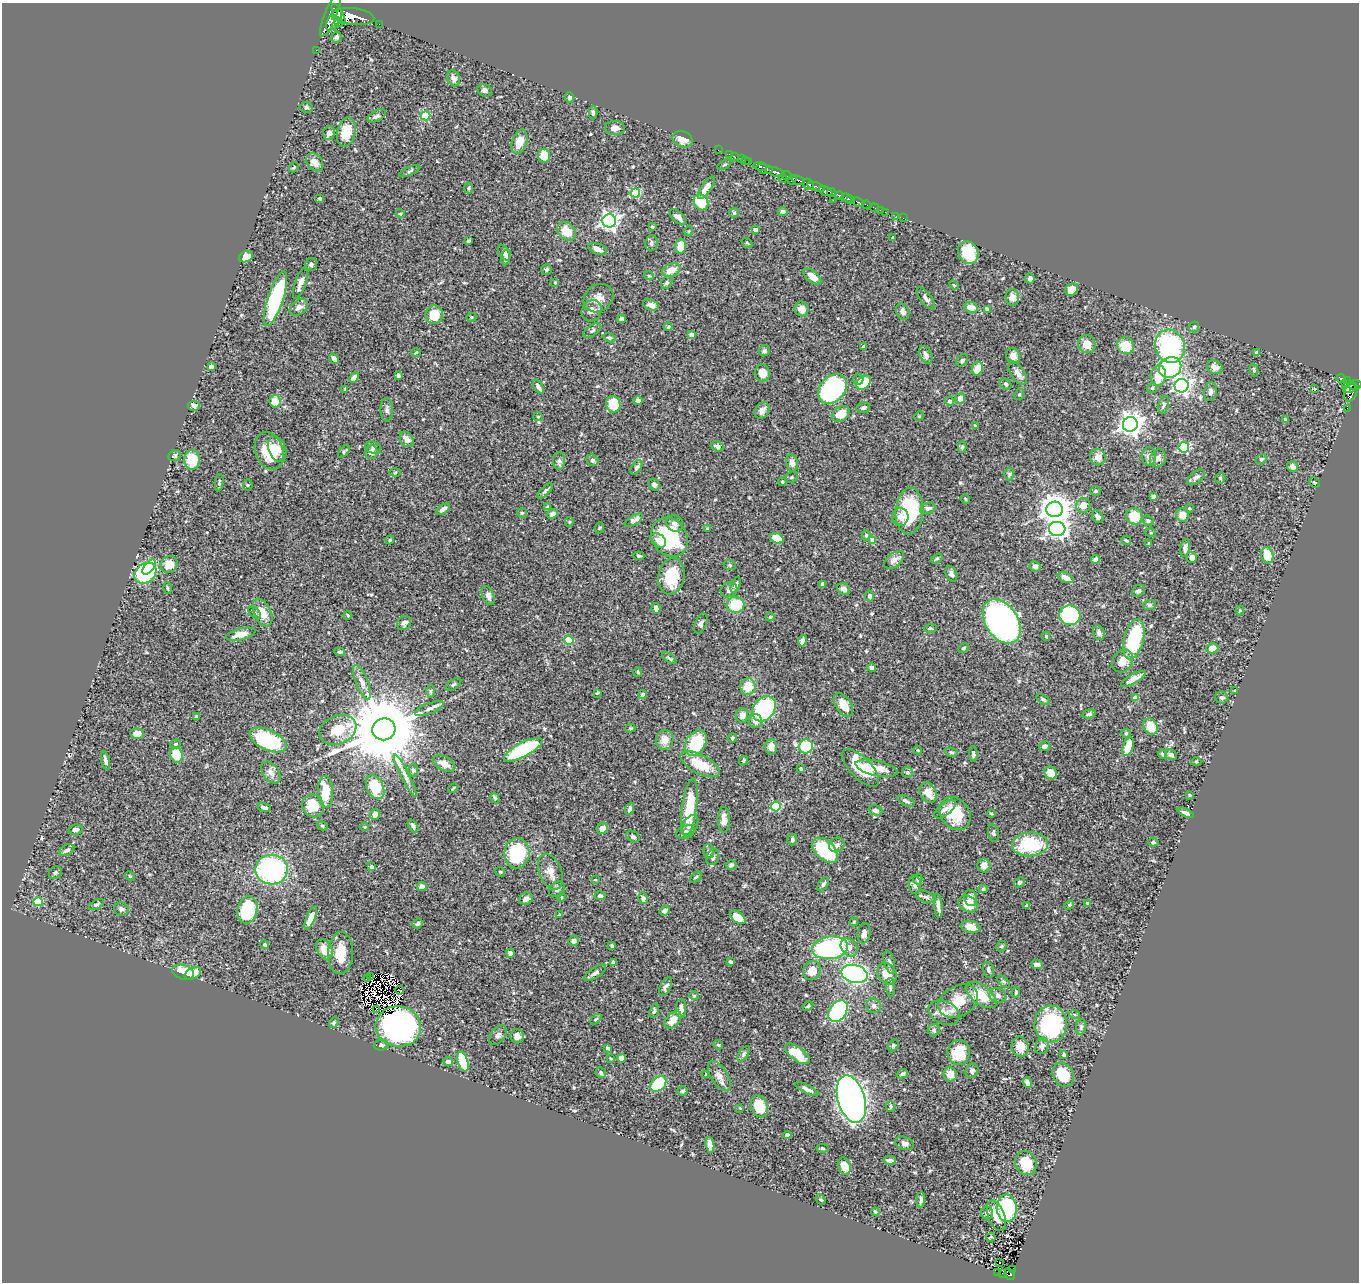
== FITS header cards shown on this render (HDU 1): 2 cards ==
NAXIS1  =                 1357
NAXIS2  =                 1280

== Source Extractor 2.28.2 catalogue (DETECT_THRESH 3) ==
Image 1357 x 1280 px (HDU 1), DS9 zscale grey, 1 PNG px = 1 image px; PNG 1361 x 1284 px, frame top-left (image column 1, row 1280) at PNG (2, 3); each listed source drawn as its Kron ellipse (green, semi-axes under 4 px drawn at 4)
Background 0.501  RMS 0.02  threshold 0.0614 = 3 sigma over >= 5 px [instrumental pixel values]
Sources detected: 539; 10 with non-positive FLUX_AUTO (blend fragments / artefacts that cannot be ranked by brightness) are neither listed nor drawn; of the other 529, the 500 brightest by FLUX_AUTO listed and drawn (29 fainter detections omitted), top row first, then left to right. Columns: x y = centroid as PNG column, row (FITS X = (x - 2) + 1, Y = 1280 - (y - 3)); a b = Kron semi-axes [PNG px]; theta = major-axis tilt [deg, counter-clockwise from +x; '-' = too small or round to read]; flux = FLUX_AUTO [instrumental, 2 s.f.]
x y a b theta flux
338 14 11 5 -62 1000
331 15 24 6 68 3100
353 16 21 8 -7 1900
334 20 12 6 60 1600
339 23 4 4 - 180
379 24 2 2 - 5.6
336 37 5 5 - 2.8
316 50 2 2 - 5.4
453 78 8 6 -66 5.4
485 90 7 6 - 4.8
569 97 5 4 - 2.8
306 107 6 5 - 2.5
593 112 7 4 -89 2.5
377 116 10 5 28 3.7
426 116 5 4 - 64
615 128 10 7 0 7.8
346 132 15 9 77 27
329 133 7 6 - 7.3
682 139 10 8 -21 13
519 142 12 7 72 19
718 150 2 2 - 4.6
729 154 2 2 - 4.9
544 156 7 6 - 20
735 157 2 2 - 5.9
741 159 2 2 - 6.3
745 160 3 2 - 5.7
748 161 3 2 - 3.8
315 162 10 7 -51 10
724 165 8 3 29 1.8
760 166 7 4 -9 180
294 167 5 4 - 1.5
765 169 8 5 -16 560
410 171 11 3 24 2.4
775 172 10 3 -16 640
787 175 5 3 - 35
783 179 4 3 - 100
792 180 5 3 - 140
798 180 7 3 -19 210
808 184 6 5 - 220
816 187 9 3 -18 240
468 188 5 3 - 1.5
706 188 13 5 56 14
826 191 7 4 -22 770
831 192 4 3 - 210
635 193 5 4 - 69
839 196 4 3 - 260
320 198 3 3 - 2.4
847 198 6 3 -22 240
851 199 3 3 - 130
833 200 2 2 - 8.5
701 202 8 6 -56 58
858 202 6 3 -24 89
867 205 5 3 - 32
874 208 5 2 - 9.1
880 210 3 2 - 3.9
783 211 5 4 - 3.2
885 212 2 2 - 6.8
734 213 5 5 - 1.8
400 214 4 4 - 1.5
896 216 3 2 - 6.6
678 217 10 5 -42 8.7
903 218 2 2 - 2.9
609 221 7 6 - 530
652 227 3 3 - 2
755 230 4 4 - 6.1
567 231 10 8 -42 25
689 231 5 3 - 1.3
893 238 3 3 - 1.4
468 241 3 3 - 2.3
651 243 8 6 80 3.9
747 243 6 3 -37 1.6
680 246 7 5 83 22
598 249 9 5 -20 6.9
504 253 8 5 -59 8.1
968 253 12 9 -61 50
246 257 7 5 25 8.3
506 257 8 4 79 5.6
311 264 6 6 - 3
546 270 5 5 - 2.3
671 270 9 6 22 16
649 276 5 3 - 1.4
812 277 10 5 -39 14
1030 279 5 4 - 3.9
301 283 17 5 70 8.9
555 283 4 3 - 1.4
667 283 7 5 55 2.7
954 285 6 3 -45 1.4
1072 289 7 5 38 14
1012 297 8 6 -80 8.5
598 298 16 13 37 14
926 298 13 5 -53 4.6
275 299 28 7 71 140
651 305 8 5 -21 6.7
299 307 10 7 38 7.2
971 307 7 5 -10 11
802 309 7 7 - 8
987 309 3 3 - 1.6
592 311 11 9 56 8.9
903 312 8 6 -67 5.8
434 315 9 8 - 32
471 317 5 4 - 1.5
622 319 4 4 - 5.1
668 327 4 3 - 2.2
1194 327 5 5 - 2.1
592 331 10 5 33 3.5
692 335 4 4 - 13
609 338 6 4 -21 2.3
1087 344 9 8 - 16
864 346 3 3 - 1.7
1125 346 9 8 - 29
1170 346 17 14 -72 160
764 351 6 5 - 2.6
416 352 5 3 - 1.3
1257 353 4 3 - 2.6
926 355 9 6 -64 6.8
1013 356 8 6 -67 9.4
334 359 5 4 - 5.8
962 360 6 5 - 2.7
211 367 4 4 - 5.4
1170 367 11 10 - 160
1215 367 8 6 -28 7.4
978 369 7 5 66 17
1254 370 6 4 -75 2
763 373 8 7 - 14
1018 373 13 6 -56 7.6
398 376 3 3 - 2.7
1158 376 10 8 82 25
354 377 6 4 45 8.1
1341 378 5 3 - 97
858 379 5 5 - 3.2
1347 380 3 3 - 30
864 382 8 6 45 32
1006 384 6 5 - 3
1346 384 4 3 - 29
1355 385 6 5 - 320
1182 386 7 6 - 450
538 387 8 4 -57 4.8
1152 388 5 4 - 2.2
1349 388 6 3 17 180
345 389 4 3 - 1.5
832 389 17 12 48 260
1314 389 3 2 - 1.3
1210 392 9 6 83 4.2
1351 392 10 6 67 170
1019 394 6 4 68 1.8
960 398 5 5 - 11
275 401 6 6 - 16
638 401 4 4 - 5.3
950 401 4 4 - 3.8
613 404 8 7 - 32
1164 404 9 5 76 3.8
194 406 6 5 - 4
863 407 7 5 16 3.1
1347 408 2 2 - 4.6
387 410 12 6 -88 4.2
762 410 9 6 52 7.3
841 414 9 7 35 24
919 416 5 4 - 1.2
538 417 5 4 - 1.4
1286 420 4 4 - 3.8
1130 424 7 7 - 1000
975 426 4 3 - 1.5
407 439 8 6 -55 7.6
373 447 8 6 -18 3.5
717 447 7 5 -24 4.4
962 447 5 4 - 2.1
1184 447 5 5 - 130
277 449 13 8 -70 13
269 451 19 14 -70 36
344 452 7 4 52 2.2
371 452 7 6 - 7.1
175 456 6 5 - 2.1
1149 456 9 7 88 6.4
1098 457 8 7 - 11
1158 458 9 8 - 7.5
1261 459 6 5 - 2.3
192 460 10 7 -89 35
592 460 6 5 - 3.5
559 461 9 6 -90 4
792 463 9 6 -78 6
636 467 8 4 58 3.1
1293 467 6 5 - 7.4
395 472 6 3 5 1.5
1009 474 6 5 - 2.4
791 477 7 5 22 2.5
1196 477 10 5 38 4.7
1220 478 5 5 - 2.1
782 482 4 3 - 1.6
1314 482 5 4 - 1.9
219 483 9 4 81 2.2
248 485 5 5 - 1.9
654 485 6 5 - 4
545 491 10 4 45 2.8
1095 491 5 4 - 1.6
1153 496 4 3 - 3.7
965 499 5 4 - 1.6
1083 505 7 7 - 13
548 507 4 3 - 2.2
928 508 8 5 22 3.8
1189 508 4 3 - 1.6
443 509 8 4 34 5.9
1055 509 8 7 - 2000
909 511 23 14 86 85
522 513 5 5 - 2.3
552 514 6 4 28 4.1
1182 515 7 6 - 13
1134 516 8 8 - 29
900 517 9 8 - 6.7
1098 517 7 5 -55 5
634 520 10 4 31 8.5
1148 521 6 5 - 3.1
569 522 5 4 - 1.6
675 523 9 8 - 5.6
599 528 6 3 71 1.6
707 529 3 3 - 2.1
1057 529 8 7 - 450
1151 533 5 3 - 1.3
866 535 5 4 - 1.6
669 537 20 17 -57 99
777 538 7 5 -19 25
390 540 4 3 - 1.7
658 540 8 6 -40 8.3
873 540 4 4 - 15
1126 540 5 3 - 2.1
1149 543 3 3 - 1.3
1185 548 9 4 80 6.9
1267 555 8 6 -78 27
639 556 5 3 - 1.7
1192 557 5 5 - 7.1
937 559 6 4 30 2
1095 559 4 4 - 3.7
894 560 11 7 39 8.6
169 564 9 8 - 18
730 565 6 5 - 2.2
1035 566 5 5 - 6.7
149 567 9 4 52 37
145 573 12 9 38 160
951 574 8 5 -67 4.9
671 576 18 13 81 49
1066 578 8 5 -25 11
823 584 4 4 - 6.6
736 585 8 4 70 3.9
167 588 6 4 -88 1.6
844 589 7 5 -29 7.3
729 590 9 7 30 5.2
1138 591 7 5 39 3.8
488 596 10 6 -69 5.4
870 596 5 4 - 4.2
736 605 9 8 - 46
1149 605 6 5 - 2.9
656 608 5 4 - 6.6
1240 611 5 3 - 1.8
262 612 15 8 -64 17
254 613 7 4 -41 2.7
348 615 4 3 - 1.4
1070 615 10 10 - 140
770 617 4 4 - 1.9
1002 621 24 16 -57 860
404 623 7 6 - 5.9
701 624 10 6 69 5
930 628 6 3 3 1.8
1099 633 7 5 -73 4.7
241 634 15 6 14 14
1046 636 4 3 - 1.4
1134 639 20 10 76 110
569 640 4 4 - 47
802 641 6 4 74 3.9
964 648 6 4 28 1.8
1212 648 6 5 - 11
340 652 5 4 - 2.4
669 658 8 3 -33 2.3
1123 661 12 9 55 14
871 668 4 4 - 4.1
638 672 5 4 - 1.6
1133 679 13 4 30 11
362 682 18 6 -69 8
453 685 9 5 35 2.5
748 686 8 7 - 23
430 691 6 4 89 2
1235 691 3 2 - 1.5
597 693 4 3 - 1.3
643 694 4 4 - 2.6
1135 698 4 4 - 14
1222 698 6 6 - 2.5
1043 699 7 4 -33 2.2
843 705 13 7 -57 18
429 708 15 5 21 6.6
764 709 14 10 51 130
1089 714 7 4 15 2.3
742 715 7 6 - 7.7
196 716 3 2 - 1.6
756 721 7 6 - 8.5
1150 727 8 7 - 22
630 728 5 4 - 1.6
384 729 11 11 - 19000
338 730 19 14 23 31
1126 733 5 4 - 1.5
137 734 7 5 -11 12
732 738 4 3 - 2.1
268 740 20 10 -25 110
665 740 10 8 73 13
696 743 14 9 59 56
175 744 5 4 - 1.8
806 746 7 7 - 61
1045 746 6 4 26 3.7
1128 746 10 5 72 21
771 747 7 6 - 9.7
523 750 21 7 28 120
918 750 4 4 - 1.2
951 752 6 4 -12 2.5
973 754 8 3 -87 3.3
1163 754 5 4 - 2.9
176 755 8 6 -71 32
1171 755 6 5 - 4.6
105 760 9 3 -77 4.8
744 761 5 4 - 1.5
1196 762 5 3 - 1.3
444 764 12 7 -26 11
700 764 21 9 -28 37
801 768 4 3 - 1.6
861 768 24 10 -46 54
877 768 21 7 -13 19
413 770 6 5 - 2.3
271 772 12 8 -55 8.8
907 772 6 5 - 3.1
1051 773 7 6 - 14
405 776 24 4 -63 8.1
375 787 13 8 -64 48
453 788 5 3 - 1.5
326 792 16 7 -88 35
928 792 10 8 -60 20
1190 795 3 3 - 1.5
495 798 6 3 -60 1.8
906 801 9 4 -25 3.4
313 806 11 10 - 32
776 806 5 5 - 83
264 808 6 3 -20 3.2
689 808 29 7 83 54
630 809 6 4 67 3.3
945 809 13 6 38 6.7
875 810 7 5 -15 4.6
1186 813 9 4 -25 4.7
375 814 5 5 - 5.8
955 814 18 14 -53 42
991 814 4 3 - 1.6
724 820 12 6 -90 8.8
690 825 11 7 56 9
322 826 6 4 -29 1.7
413 826 7 4 -59 3.8
365 827 4 4 - 1.5
602 828 6 5 - 7.7
75 829 7 5 9 4.8
686 832 9 6 23 5.3
994 833 9 5 -81 3.5
633 837 7 5 -33 3.3
792 839 6 5 - 3.1
1153 842 5 4 - 1.8
1030 844 18 12 5 81
837 845 8 7 - 4.8
67 850 8 5 29 4.9
825 850 15 9 -44 90
709 851 7 5 -87 2.9
517 853 15 12 83 94
713 857 8 6 64 3.6
731 865 5 5 - 3.6
984 865 7 6 - 11
372 867 4 3 - 3.1
272 870 16 15 - 210
500 872 5 4 - 1.9
550 872 19 11 -67 16
55 873 7 6 - 2.6
130 876 5 4 - 1.5
696 877 6 4 44 2
918 879 5 4 - 3.4
595 880 4 3 - 1.4
1020 883 6 4 44 2.9
823 884 8 4 57 3.3
915 884 9 6 -85 5.1
422 886 5 4 - 6.3
557 889 9 7 42 4.9
983 889 4 4 - 2
600 896 5 4 - 3.6
561 897 5 3 - 1.3
926 897 10 5 -22 3.8
643 898 6 4 -76 3.6
970 898 8 6 -81 9.6
526 899 7 6 - 5.6
38 902 4 4 - 49
1088 903 4 3 - 1.5
96 904 8 4 28 2.8
968 904 10 7 -33 23
1027 905 3 3 - 2.5
1069 905 5 4 - 1.5
938 906 12 4 -84 7.1
121 909 7 6 - 4.7
247 910 14 10 79 93
664 911 5 4 - 3.8
559 915 3 2 - 1.3
738 917 8 5 -38 22
311 918 12 4 67 18
854 922 4 3 - 1.4
418 924 5 4 - 2.7
971 927 10 6 -12 15
864 933 10 6 81 6.6
574 941 5 5 - 4.4
265 945 4 4 - 2.1
612 946 4 3 - 1.8
1001 946 5 4 - 1.8
849 947 10 7 -55 7.5
830 948 18 11 8 180
324 949 11 7 -59 19
341 953 21 12 87 29
510 953 4 4 - 5.5
613 962 4 4 - 1.8
730 962 4 3 - 2.6
889 962 12 5 -75 3.4
1037 965 5 4 - 7
812 970 10 8 57 14
988 970 8 5 -77 3.8
183 972 11 7 -18 23
595 973 12 5 34 4.9
193 974 9 5 28 19
854 974 13 8 -13 330
887 974 12 8 -61 18
371 977 2 2 - 1.4
368 979 2 2 - 1.4
1004 982 7 4 -44 2.4
665 987 10 5 62 4.9
890 987 9 4 -86 2.7
399 990 4 2 - 1.5
1016 992 5 4 - 1.7
981 995 18 9 -37 33
998 995 8 7 - 5.4
694 996 4 4 - 1.5
958 1001 21 15 29 33
808 1006 6 3 32 1.7
874 1006 7 7 - 4.7
376 1009 3 2 - 1.6
681 1009 9 5 89 7.8
654 1011 7 4 74 2.6
838 1011 12 8 55 160
944 1013 16 11 -26 13
1075 1015 5 3 - 1.5
596 1019 6 4 44 1.5
673 1020 10 6 50 14
334 1023 6 4 50 2.2
1051 1024 18 16 87 140
398 1026 23 20 -8 330
1081 1027 8 5 80 2.8
934 1030 6 6 - 2.3
498 1035 11 7 51 4.7
517 1036 7 6 - 7
381 1045 7 5 6 3.4
718 1045 5 4 - 1.8
893 1046 6 5 - 2.3
1042 1046 8 6 72 4.6
1020 1047 10 8 -82 16
608 1048 4 3 - 3.2
959 1052 12 11 - 36
744 1054 9 4 55 3
797 1054 14 6 -37 36
1064 1054 3 3 - 4.2
611 1058 3 2 - 1.5
622 1058 4 4 - 7.5
463 1061 10 5 -72 53
448 1062 5 4 - 6.7
972 1071 7 6 - 3.6
601 1073 5 5 - 2.8
903 1074 5 4 - 3
950 1074 7 6 - 13
706 1075 3 3 - 1.8
1063 1075 13 10 -59 33
719 1076 17 8 -58 8.9
1027 1083 5 4 - 6.5
658 1084 9 6 44 75
807 1089 12 4 -26 5.3
682 1091 5 5 - 1.8
851 1099 24 13 -74 670
759 1106 11 8 -70 31
890 1107 5 5 - 2.3
740 1108 4 3 - 1.3
787 1135 4 4 - 4.7
905 1143 9 6 -19 5.5
710 1145 8 4 -83 9
822 1148 6 4 -7 1.6
890 1160 6 4 5 4.3
1026 1163 12 10 -67 32
844 1166 9 6 -72 19
821 1199 6 4 -46 1.9
921 1200 8 4 85 3.5
1007 1208 13 10 -86 110
875 1212 4 3 - 1.4
987 1213 6 6 - 5.2
996 1216 16 8 -69 21
991 1237 5 3 - 2
999 1262 3 2 - 2.7
1013 1270 3 2 - 6.9
998 1272 2 2 - 2.1
1003 1273 4 2 - 6.9
1010 1274 6 4 -51 50
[29 fainter detections neither listed nor drawn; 10 non-positive-flux detections neither listed nor drawn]